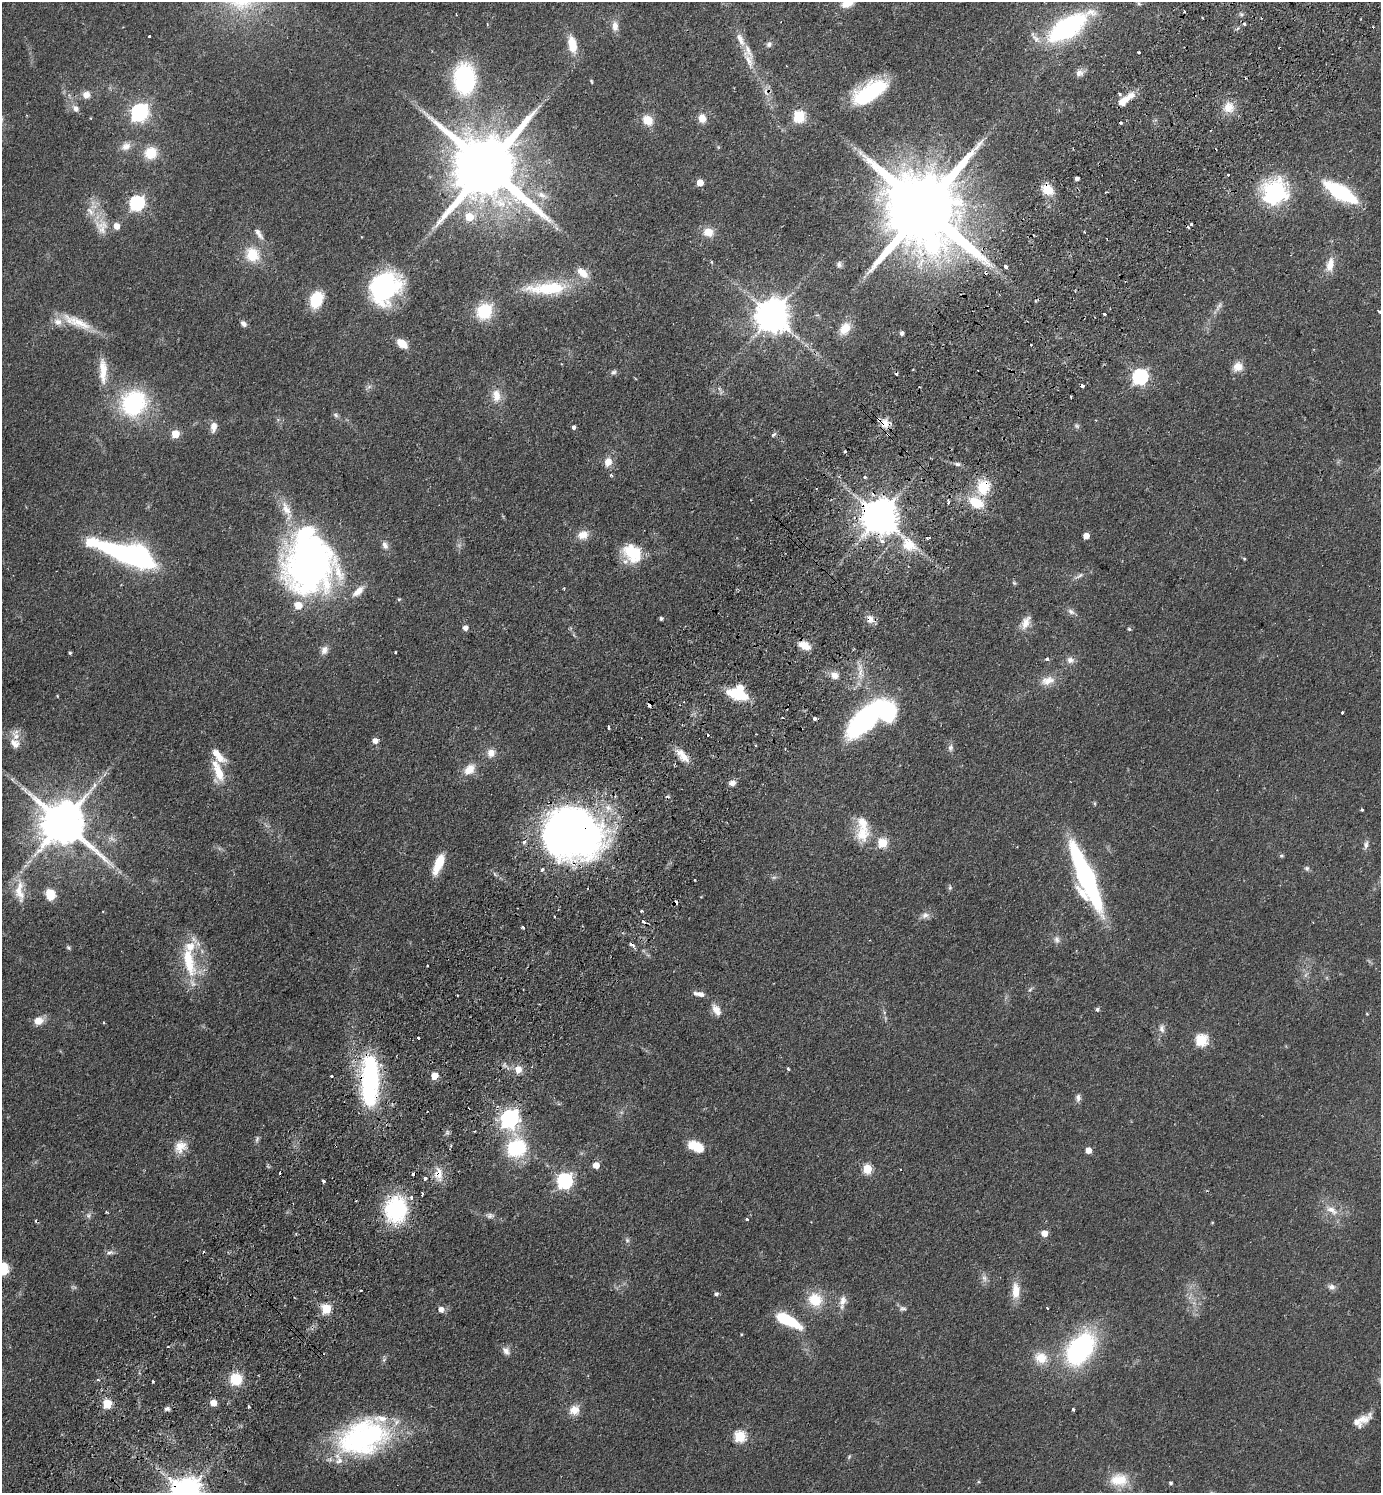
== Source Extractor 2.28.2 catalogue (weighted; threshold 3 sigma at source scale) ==
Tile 10 of 4 x 4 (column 2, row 3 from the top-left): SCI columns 1721-3099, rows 1533-3023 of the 6059 x 6046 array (HDU 1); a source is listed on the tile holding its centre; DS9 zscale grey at full resolution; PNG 1383 x 1495 px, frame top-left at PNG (2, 2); no overlay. Shown black and unused: <1% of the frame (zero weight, under 2 of 3 exposures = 3% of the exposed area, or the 3 px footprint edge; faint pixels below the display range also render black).
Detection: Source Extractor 2.28.2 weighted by HDU 2 'WHT'; one run over the whole footprint, this tile lists its part. Background 0.0488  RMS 0.0049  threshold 0.0222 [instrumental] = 3 sigma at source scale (4.5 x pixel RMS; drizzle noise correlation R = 1.50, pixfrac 1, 0.05/0.05 arcsec/px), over >= 5 px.
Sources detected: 280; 6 inside a brighter object's white glare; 32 cosmic-ray / hot-pixel residue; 1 long thin detection or spike segment (spike, bleed or trail) — not listed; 18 inside a brighter listed object's ellipse — not listed separately; the other 223 listed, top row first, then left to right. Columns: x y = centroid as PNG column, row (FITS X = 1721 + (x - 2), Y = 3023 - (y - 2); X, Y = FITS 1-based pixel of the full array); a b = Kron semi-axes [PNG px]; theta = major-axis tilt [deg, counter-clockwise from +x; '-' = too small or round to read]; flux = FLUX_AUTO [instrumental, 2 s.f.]
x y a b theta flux
848 2 16 10 28 7.2
1139 3 5 5 - 0.67
1241 14 7 6 - 1
615 26 14 8 -89 3.4
1067 27 34 14 33 96
149 36 3 3 - 1.2
1035 38 23 7 -52 3.6
769 44 9 7 44 1.4
572 45 19 9 -77 9.9
1138 52 3 3 - 2.3
749 60 26 11 -72 6.8
1079 73 10 10 - 2.3
464 79 28 20 -85 57
591 81 5 3 - 0.53
870 92 39 16 31 37
1120 94 4 3 - 1.5
86 95 10 9 - 3.3
1123 102 15 7 41 5.8
1229 107 14 13 - 6.6
75 108 10 7 -50 2.4
139 112 7 7 - 180
799 117 6 6 - 44
702 118 9 8 - 4.9
647 120 10 8 -42 8.3
1121 122 3 3 - 1.2
126 146 14 10 27 3.7
150 153 15 14 - 9.8
487 167 20 17 -43 6200
1228 175 3 3 - 0.83
1077 179 4 3 - 1.8
700 183 5 5 - 6.7
1047 189 16 12 -40 7.2
1106 192 3 2 - 0.4
1275 192 30 28 21 44
1340 192 29 10 -31 52
541 195 12 8 -27 3.5
136 203 7 6 - 100
924 209 23 19 -51 8600
469 217 6 6 - 11
1191 224 3 3 - 0.78
101 227 22 19 -72 9
708 232 13 10 -12 6.1
1084 232 3 2 - 0.56
259 234 19 7 -57 3.2
252 255 18 17 - 13
711 262 4 3 - 0.65
839 264 7 7 - 1.4
1330 265 19 9 75 6
1005 266 3 3 - 3.2
582 273 18 10 -40 5.8
384 287 38 29 34 61
548 288 56 15 2 28
316 300 14 10 68 21
1035 301 5 3 - 0.58
1219 306 13 4 49 1.7
484 311 17 15 53 19
1379 311 4 3 - 1.7
1104 314 3 3 - 0.98
772 316 10 9 - 1100
77 322 47 12 -23 13
243 324 9 6 -40 1.7
845 329 15 11 57 7.7
902 333 4 4 - 1.4
402 344 11 7 -38 7.1
1238 367 13 11 52 4.8
103 371 36 10 -88 9.8
613 372 8 6 32 1.2
1140 377 7 7 - 110
635 378 4 3 - 0.39
369 387 8 4 37 1.1
496 395 19 12 -83 6.4
134 403 28 25 47 51
336 415 8 5 -28 1.1
884 423 11 10 - 5
1077 426 8 6 -33 1
213 427 11 7 83 3.8
574 427 3 3 - 6.6
175 434 5 5 - 12
773 435 6 4 38 1.1
608 462 11 9 74 4.5
957 464 9 5 -6 1.3
611 475 4 4 - 0.6
865 477 4 3 - 1
983 487 20 16 63 13
948 502 3 2 - 1.6
880 517 13 10 -45 1300
583 535 14 10 22 4.9
1086 536 5 5 - 4.7
929 538 5 3 - 1.3
882 541 6 5 - 2.1
385 545 11 7 -69 2.4
632 553 23 17 -42 18
126 554 46 14 -17 150
1244 559 4 3 - 0.49
309 563 61 46 -87 210
1079 576 14 5 29 1.9
1014 583 7 4 -45 0.67
564 589 3 2 - 0.56
358 591 19 9 42 4.9
399 599 5 4 - 0.65
1071 612 10 7 -37 1.8
661 618 4 3 - 1
870 619 11 9 -75 3.1
1026 622 18 9 66 4.7
465 628 5 5 - 2.8
1129 629 4 4 - 0.73
804 645 14 8 -25 5.7
324 650 12 9 64 2.7
395 652 3 3 - 0.68
70 653 3 3 - 0.69
1047 659 5 4 - 1.1
1070 660 10 8 -24 2.5
834 675 10 9 - 3.4
1048 680 20 11 11 5.8
737 694 22 10 -19 18
57 696 5 3 - 0.36
649 705 4 3 - 3.6
887 711 19 14 -70 45
1342 712 3 3 - 1.6
864 720 28 13 47 110
608 727 3 3 - 2
375 741 6 5 - 3.1
15 743 15 12 -37 5
950 748 10 7 73 1.7
491 753 11 10 - 3.7
682 755 20 9 -51 5.8
469 769 18 11 42 6
218 771 28 9 -68 12
12 779 7 4 -19 0.97
732 783 8 7 - 2.4
608 808 13 11 -50 5.7
1362 809 3 3 - 0.63
62 823 14 12 -41 2300
571 831 53 42 -51 270
862 834 22 20 89 12
882 843 5 5 - 26
1366 845 12 6 77 1.8
1281 856 6 4 -6 0.68
438 864 23 8 67 12
1307 868 7 6 - 1.1
542 869 3 3 - 1.3
774 877 7 4 18 0.84
1086 877 52 11 -68 150
950 888 7 5 71 0.89
19 891 35 13 -85 10
50 894 13 11 -72 7
642 911 3 3 - 0.88
925 915 11 9 11 2.5
522 927 3 3 - 1.2
1057 939 10 8 -83 2
68 948 6 5 - 0.78
189 961 50 16 -78 23
427 966 3 2 - 0.83
1030 989 6 4 32 0.84
701 994 8 6 -16 2.2
716 1010 16 9 -61 4.4
1097 1010 5 5 - 1
1367 1014 4 3 - 0.38
38 1021 12 10 13 4.8
1162 1028 12 8 -88 2.4
418 1038 3 3 - 1
1201 1040 6 6 - 46
518 1069 10 9 - 4.2
788 1069 4 3 - 1
331 1076 3 3 - 1.4
434 1076 5 5 - 9.4
370 1077 48 19 -87 72
1078 1098 10 7 -87 1.9
427 1111 3 2 - 0.61
510 1118 7 7 - 210
447 1132 7 4 -72 0.93
257 1139 10 5 72 1.2
696 1146 18 11 -24 9.5
180 1147 17 15 43 6.7
517 1148 22 20 56 33
1088 1150 5 5 - 5.2
596 1165 5 5 - 6
867 1169 5 5 - 21
438 1174 19 11 -85 6.1
324 1181 3 3 - 2.9
564 1181 7 7 - 120
422 1195 4 2 - 0.68
396 1209 25 21 89 45
1332 1210 19 8 -31 5
106 1212 3 3 - 0.53
88 1215 8 7 - 1.5
490 1215 11 7 -1 1.7
747 1219 4 3 - 0.86
1044 1233 5 5 - 6.5
627 1240 7 6 - 1.1
110 1253 11 6 16 1.6
3 1268 13 11 87 9.9
984 1278 10 7 -73 2.1
1331 1287 11 8 -10 2.1
361 1290 3 2 - 0.58
1016 1291 21 9 90 7.3
716 1294 4 4 - 1.1
815 1300 16 14 -41 14
843 1300 16 9 79 3.8
326 1309 5 5 - 27
441 1309 6 6 - 3.2
903 1309 10 7 3 1.4
788 1320 29 10 -28 22
741 1334 5 3 - 0.39
1080 1349 35 22 53 75
506 1351 12 8 -54 2.6
1041 1358 20 16 -23 8.6
384 1360 6 5 - 0.96
236 1379 15 14 - 11
98 1380 4 3 - 0.77
153 1381 3 2 - 0.49
213 1403 5 5 - 6.8
107 1404 5 5 - 21
249 1406 3 2 - 0.8
167 1409 7 6 - 1.4
1073 1409 3 3 - 0.91
574 1410 12 11 - 5.4
1362 1419 28 10 22 5.8
740 1436 6 6 - 39
365 1438 60 38 10 90
849 1457 7 4 47 0.67
1119 1480 24 16 0 12
1171 1483 4 4 - 0.78
Overlapping masked pixels (flux is a lower limit): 11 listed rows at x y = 1047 189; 924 209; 884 423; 983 487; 880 517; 870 619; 649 705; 571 831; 370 1077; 438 1174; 396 1209
Isophote crosses this tile's border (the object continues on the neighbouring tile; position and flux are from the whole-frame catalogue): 3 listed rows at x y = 848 2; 1379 311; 3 1268